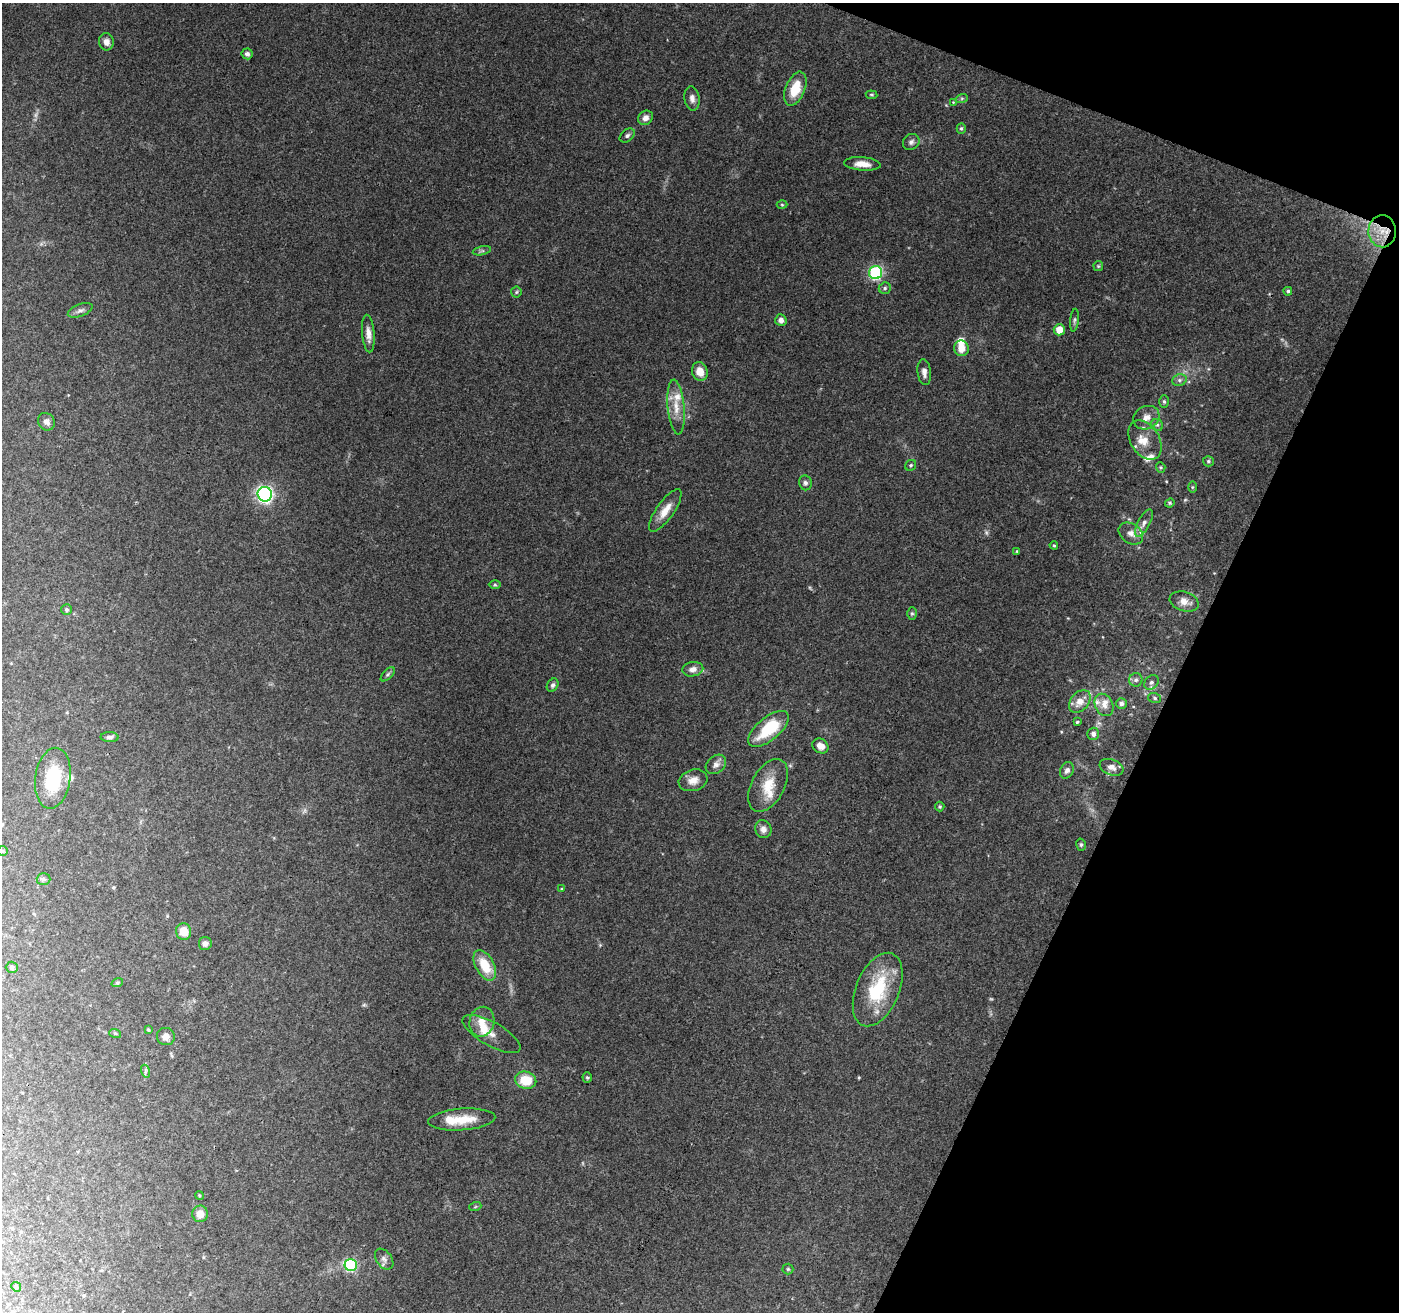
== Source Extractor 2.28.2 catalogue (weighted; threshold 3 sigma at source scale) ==
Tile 8 of 4 x 4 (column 4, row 2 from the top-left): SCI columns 4203-5599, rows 2896-4205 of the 5600 x 5726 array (HDU 1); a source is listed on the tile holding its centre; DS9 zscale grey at full resolution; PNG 1401 x 1314 px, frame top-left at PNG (2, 3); each listed source drawn as its Kron ellipse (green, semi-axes under 4 px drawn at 4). Shown black and unused: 19% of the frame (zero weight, under 3 of 4 exposures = <1% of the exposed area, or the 3 px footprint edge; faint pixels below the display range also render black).
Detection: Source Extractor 2.28.2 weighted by HDU 2 'WHT'; one run over the whole footprint, this tile lists its part. Background 0.128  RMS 0.006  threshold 0.027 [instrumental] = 3 sigma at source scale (4.5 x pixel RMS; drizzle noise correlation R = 1.50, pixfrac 1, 0.0396/0.0396 arcsec/px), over >= 5 px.
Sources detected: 115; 2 too faint to see at this stretch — neither listed nor drawn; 14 inside a brighter listed object's ellipse — not listed separately; the other 99 listed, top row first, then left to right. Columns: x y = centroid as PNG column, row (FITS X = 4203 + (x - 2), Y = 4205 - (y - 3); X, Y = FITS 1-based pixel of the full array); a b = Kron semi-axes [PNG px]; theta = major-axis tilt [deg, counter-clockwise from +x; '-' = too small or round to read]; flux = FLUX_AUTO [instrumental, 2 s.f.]
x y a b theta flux
106 42 8 7 - 3.6
247 54 5 5 - 2.2
795 89 18 9 68 13
872 95 6 4 -7 0.74
692 98 12 7 -83 3.1
962 98 6 4 19 0.98
953 102 4 4 - 0.44
645 118 8 6 40 3
961 128 5 4 - 0.94
627 136 8 6 40 1.6
911 142 9 7 41 2.2
862 164 18 6 -4 5.7
782 205 5 3 - 0.61
1382 231 16 13 -87 12
482 251 9 4 13 1.2
1098 266 5 5 - 0.71
876 272 6 6 - 82
885 288 6 5 - 1.3
1288 291 4 4 - 0.97
516 292 5 5 - 0.94
80 310 13 6 21 2.3
781 320 6 5 - 2.9
1074 320 11 4 84 1.3
1059 330 5 5 - 6.5
368 334 19 6 -85 4.6
961 348 8 7 - 7
700 372 9 7 -71 6.4
924 372 13 6 -84 3
1179 380 7 6 - 1.7
1164 401 6 5 - 1
676 407 27 8 -85 9.2
1146 418 13 11 27 5
46 422 9 8 - 3.2
1157 425 6 5 - 1.3
1145 440 21 14 -59 9.1
1208 461 5 5 - 1
911 465 6 5 - 1
1161 467 5 4 - 0.8
805 483 7 6 - 1.7
1192 487 5 4 - 0.68
265 494 7 7 - 160
1170 503 5 4 - 0.8
665 510 25 8 55 7.8
1144 523 15 6 62 3.2
1131 533 13 9 -35 4.1
1054 545 4 3 - 0.73
1017 551 4 4 - 0.65
495 585 6 4 -1 0.82
1184 601 15 9 -17 5.2
66 610 5 5 - 1.1
912 613 6 5 - 0.9
693 669 10 7 10 3.9
388 674 9 4 45 1.2
1136 680 7 6 - 1.7
1151 682 8 6 44 1.9
553 685 7 5 58 1.5
1155 698 6 5 - 1
1080 701 13 9 48 6
1121 703 5 5 - 2.3
1104 705 12 9 -62 4.2
1077 722 3 3 - 0.87
768 729 24 11 40 26
1093 734 6 6 - 2.1
109 737 9 5 -1 1.5
820 746 8 7 - 4.6
716 764 11 8 40 3.2
1111 767 12 7 -21 3.6
1067 770 8 6 61 2.3
53 778 30 17 82 31
693 780 14 10 16 5.5
768 785 28 16 62 15
940 807 5 5 - 0.91
763 829 9 8 - 3.4
1081 845 6 5 - 0.99
3 851 5 4 - 0.71
43 879 7 6 - 1.2
562 889 4 3 - 0.54
183 932 8 7 - 9.1
205 943 6 6 - 2.1
485 965 16 9 -62 16
12 967 6 5 - 1.4
117 983 6 4 18 0.84
878 990 39 21 67 36
482 1022 15 12 78 7.9
148 1030 3 2 - 0.68
115 1033 6 4 -19 0.83
491 1034 33 11 -29 7.4
166 1037 9 8 - 3.4
145 1071 6 4 -73 0.97
587 1077 5 4 - 0.8
526 1080 10 8 -14 15
462 1119 33 11 4 15
199 1195 4 3 - 0.61
475 1207 6 4 19 0.81
200 1214 8 7 - 5.3
384 1259 11 7 -54 2.6
351 1265 6 6 - 63
788 1269 5 5 - 0.86
16 1287 5 4 - 0.74
Overlapping masked pixels (flux is a lower limit): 1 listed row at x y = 1382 231